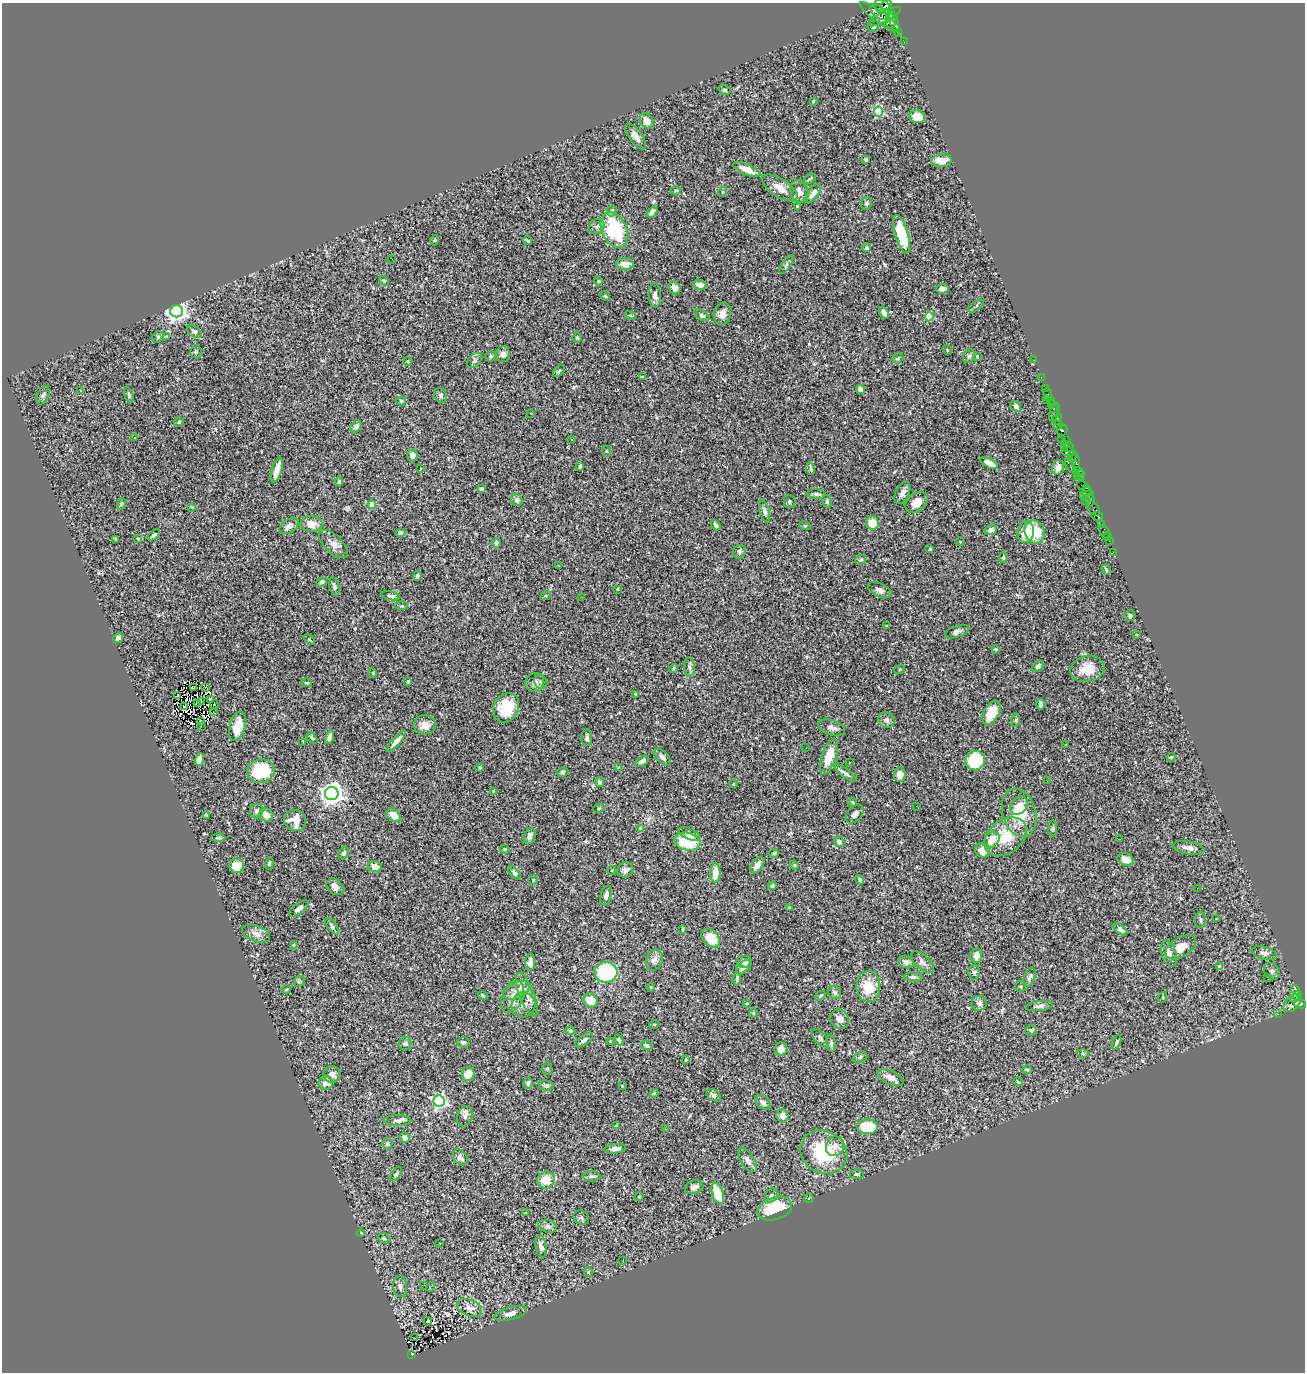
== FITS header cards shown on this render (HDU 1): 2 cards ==
NAXIS1  =                 1303
NAXIS2  =                 1370

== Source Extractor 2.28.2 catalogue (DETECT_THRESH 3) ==
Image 1303 x 1370 px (HDU 1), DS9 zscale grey, 1 PNG px = 1 image px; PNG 1307 x 1374 px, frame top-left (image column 1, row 1370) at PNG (2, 3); each listed source drawn as its Kron ellipse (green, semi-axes under 4 px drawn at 4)
Background 0.777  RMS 0.025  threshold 0.0745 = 3 sigma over >= 5 px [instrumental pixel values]
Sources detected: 394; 1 with non-positive FLUX_AUTO (blend fragments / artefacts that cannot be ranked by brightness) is neither listed nor drawn; the other 393 listed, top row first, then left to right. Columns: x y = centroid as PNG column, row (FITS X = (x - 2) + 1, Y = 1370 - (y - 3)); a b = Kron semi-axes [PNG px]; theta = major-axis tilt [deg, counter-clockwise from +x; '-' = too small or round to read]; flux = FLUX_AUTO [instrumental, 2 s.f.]
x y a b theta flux
887 5 6 4 40 1500
882 7 8 6 -40 1600
879 12 10 5 -40 1900
880 17 24 6 -35 2100
885 17 18 5 28 3500
890 21 7 5 85 2600
894 23 13 4 -75 3400
873 26 6 5 - 3.5
899 32 3 3 - 110
904 42 2 2 - 1.8
725 90 6 4 -17 2.7
813 101 3 3 - 3.2
879 111 5 4 - 100
917 117 8 6 -14 35
647 121 8 6 -56 16
636 136 15 6 -55 10
866 160 4 3 - 2.9
941 161 10 6 4 21
747 170 15 5 -23 16
809 179 6 3 39 2.5
780 188 20 9 -33 19
676 190 5 3 - 1.6
722 192 5 3 - 1.3
799 192 11 8 -65 11
813 193 11 5 54 11
867 203 6 5 - 2.9
797 207 3 3 - 1.6
612 211 5 5 - 6.1
652 212 6 4 51 7.2
597 226 8 7 - 5.6
614 230 19 12 -65 110
902 234 20 6 -73 60
435 240 5 3 - 1.4
528 241 4 2 - 2.2
866 248 4 4 - 2.4
392 259 3 2 - 1.4
625 264 9 6 -4 14
786 264 11 3 55 3
384 281 5 4 - 1.9
598 281 4 4 - 1.8
700 285 7 5 -16 11
675 288 7 5 -56 11
942 289 6 5 - 8.1
655 295 12 6 -88 8.3
605 296 5 3 - 1.8
976 306 9 3 35 2.3
177 311 6 6 - 1200
884 313 6 4 -61 7.6
723 314 11 8 75 12
630 315 6 3 -18 1.8
702 315 8 4 -32 3.2
929 316 5 4 - 96
194 332 8 5 -37 3.5
166 336 3 2 - 1.1
158 337 6 5 - 2.3
577 338 5 4 - 1.8
947 350 5 4 - 1.8
196 351 6 5 - 2.9
503 354 8 7 - 7.3
491 356 5 5 - 2.4
969 356 7 5 60 3.5
977 357 3 3 - 1.6
898 358 6 5 - 3.3
475 360 9 6 46 4.6
1034 360 3 2 - 1.6
408 361 4 3 - 1.6
559 371 7 4 46 2.3
642 377 4 3 - 2
1041 377 2 2 - 8
1045 388 3 2 - 6.6
80 390 3 3 - 4.1
860 390 5 4 - 8.6
1048 393 6 2 -73 16
43 395 10 6 65 4.7
129 395 8 4 -75 3.4
441 396 7 6 - 4.1
1046 400 3 2 - 68
1050 400 4 2 - 8.3
401 401 5 4 - 2.5
1051 404 3 3 - 32
1016 406 6 4 -43 4.9
1054 409 3 3 - 31
1054 412 9 5 70 83
531 413 3 2 - 2.6
1057 419 6 3 57 330
179 422 5 4 - 2.1
1058 425 4 3 - 570
356 426 7 5 56 6.5
1062 430 6 5 - 410
134 438 3 2 - 3
1062 439 3 2 - 11
571 440 3 2 - 1.5
1067 440 3 2 - 13
1066 445 4 3 - 470
1068 447 5 2 - 250
606 451 5 3 - 1.7
1068 452 6 3 7 580
412 455 6 5 - 8.7
1072 456 6 3 79 210
1076 462 9 3 -84 220
989 463 10 4 -29 11
1070 465 7 3 -61 230
580 466 4 3 - 3.2
1058 467 7 6 - 10
421 468 3 3 - 3.9
811 469 6 3 -72 2.3
277 470 13 5 74 22
1078 472 5 4 - 130
1081 475 4 3 - 150
1077 476 3 3 - 440
339 482 5 4 - 2.8
1082 485 5 3 - 290
1087 488 3 2 - 280
481 489 4 4 - 4.1
1086 492 5 3 - 88
902 493 12 7 65 9
816 494 9 5 -5 4.1
1089 494 4 3 - 54
1084 495 3 2 - 140
517 500 6 5 - 5.6
827 501 6 4 -71 2.7
1085 501 3 2 - 16
1090 501 6 3 78 32
790 502 6 6 - 3.4
917 502 12 9 41 18
121 504 6 3 72 1.8
372 505 4 4 - 36
192 507 4 3 - 1.6
1094 508 8 5 -54 54
765 511 11 5 -75 4.4
1097 516 6 3 -15 460
872 523 7 6 - 34
312 524 11 8 1 15
1101 524 4 3 - 140
716 525 5 3 - 3.8
289 526 11 6 32 6.7
805 526 6 3 -18 1.7
991 530 6 5 - 8
1026 532 11 8 81 25
1035 532 12 10 -73 55
1105 532 7 3 -63 26
401 533 5 4 - 5.4
154 535 7 4 38 3.7
1107 537 3 2 - 11
138 538 4 3 - 1.6
115 539 4 2 - 1.5
1109 541 2 2 - 9.4
960 542 4 3 - 1.1
496 543 4 4 - 5.6
333 544 18 8 -45 13
930 549 4 3 - 4.4
739 552 7 6 - 3.9
1113 552 2 2 - 5.6
1003 557 5 4 - 2.5
860 560 6 4 30 2.5
559 565 3 2 - 3.4
1106 570 5 3 - 1.8
417 576 5 4 - 2.9
322 582 5 4 - 5
334 586 9 5 -77 5.1
617 589 3 2 - 1.1
880 590 12 6 -25 6.5
546 595 5 3 - 1.6
390 596 9 4 -12 4.2
581 597 2 2 - 1.1
402 606 6 3 0 1.7
1130 616 5 5 - 3.8
887 626 3 3 - 1.5
957 632 12 5 19 5.9
1136 635 3 2 - 1.3
118 638 5 4 - 4.7
309 640 6 4 -44 2
995 649 3 2 - 1.5
1038 666 6 5 - 5.1
689 667 9 5 -85 4.7
674 668 4 4 - 2.3
900 669 5 3 - 1.4
1087 669 17 13 12 27
373 673 5 3 - 1.5
408 681 3 3 - 3.3
535 682 10 9 - 7.5
541 682 7 6 - 4.2
307 683 5 3 - 1.7
194 687 2 2 - 1.1
205 687 3 2 - 1.8
636 694 3 2 - 1.5
177 696 3 2 - 0.68
210 699 4 2 - 2
202 701 3 2 - 1.1
197 704 3 2 - 1.7
1041 704 5 3 - 4.1
214 705 5 3 - 8.3
185 706 3 2 - 1.2
506 708 15 12 62 50
213 712 3 2 - 1.3
991 713 13 7 62 40
886 720 8 7 - 6
1016 720 6 4 88 2.4
200 721 3 2 - 2
425 725 11 9 -1 14
201 726 3 2 - 1.7
237 726 15 8 74 29
832 728 14 7 -17 8.5
329 737 7 4 76 6.8
312 738 6 3 -45 1.9
587 738 8 5 89 3.9
396 741 13 4 47 12
303 742 4 2 - 1.2
1066 745 2 2 - 0.97
806 748 3 2 - 1.4
662 757 10 5 -48 7.6
829 757 19 7 71 35
1171 757 4 4 - 1.8
199 760 6 4 73 15
642 761 8 4 30 5.4
975 761 10 9 - 72
850 763 3 3 - 3
480 768 4 4 - 2.4
618 768 4 2 - 1.1
261 771 14 12 11 74
562 772 6 4 15 2.5
846 773 13 4 -38 4.9
900 774 7 6 - 14
1047 781 3 2 - 1.5
600 782 5 4 - 4.7
733 784 4 3 - 1.5
494 791 4 3 - 2.8
332 794 7 6 - 1300
853 802 4 3 - 1.8
1019 805 10 7 48 13
916 806 2 2 - 1.3
599 808 5 3 - 1.6
257 811 7 6 - 4.4
1019 813 24 16 -74 64
855 814 11 7 46 6.7
206 815 4 3 - 1.8
266 815 7 6 - 13
394 815 8 5 -38 15
295 821 11 10 - 19
640 828 4 3 - 9
1053 829 8 4 90 2.3
689 834 11 5 -23 7
530 836 8 5 72 7.3
1006 837 23 16 36 56
218 838 7 3 0 2.5
1120 839 3 2 - 1.5
992 840 9 6 50 21
687 842 13 8 -11 58
839 842 5 5 - 5.5
1188 848 16 6 -10 8.7
505 849 4 3 - 1.9
983 850 7 7 - 23
344 853 6 5 - 4.1
774 853 5 4 - 3.4
1126 859 8 6 -22 10
269 864 6 4 74 2.5
757 865 9 5 52 8.3
794 865 5 4 - 1.8
237 866 7 7 - 21
375 867 7 5 -14 12
612 870 4 3 - 1.2
625 870 8 7 - 6
514 873 8 4 -51 3.6
715 873 10 5 90 22
533 880 4 4 - 1.9
860 880 5 4 - 2.6
772 886 4 4 - 3.4
335 887 9 7 -44 8.2
1197 888 3 2 - 150
606 895 10 5 74 8.1
789 908 4 3 - 1.6
299 909 12 5 37 7.2
1216 919 3 2 - 1.1
1201 920 8 5 85 3.5
332 926 9 4 -54 3.4
683 929 4 2 - 1.5
1121 930 8 4 -35 6
256 934 14 7 -20 11
711 938 11 7 -45 21
293 945 4 4 - 1.3
1181 947 17 9 30 23
1169 953 13 7 -72 8.4
1264 953 13 6 -15 7.4
976 956 7 5 86 8
654 960 11 8 70 8.9
530 962 8 5 88 10
744 962 8 5 -6 6.8
906 962 8 6 -19 6.7
923 962 14 7 -41 7.7
1219 966 4 3 - 5.8
743 967 9 5 43 6.8
1272 971 9 7 -47 5.8
606 972 11 10 - 120
974 972 7 6 - 3
913 977 9 4 -3 4.1
1030 977 10 5 67 4.8
1268 977 3 2 - 7.4
737 979 7 3 85 3.4
299 981 6 4 41 2
651 987 4 3 - 1.1
868 987 16 12 -88 40
1021 987 6 5 - 3.1
286 989 5 3 - 1.4
516 990 13 8 24 13
1295 990 5 3 - 150
835 992 7 6 - 5.2
483 995 5 3 - 2.7
527 995 23 7 -69 16
1297 995 4 4 - 100
820 996 6 3 36 1.8
512 997 17 10 67 17
1163 997 5 3 - 1.6
1294 998 4 2 - 55
590 1000 7 6 - 21
747 1003 3 2 - 1.5
979 1003 7 7 - 5.6
1292 1003 10 6 50 560
1300 1004 6 4 -24 620
523 1005 12 11 - 14
1039 1006 13 5 7 5.9
753 1013 5 3 - 1.5
1278 1014 2 2 - 4
840 1019 10 8 -56 9.1
654 1024 5 3 - 1.2
1031 1030 6 5 - 2.8
570 1031 5 4 - 2.8
820 1038 10 5 -48 4.1
584 1040 10 5 35 5.7
619 1040 6 4 -60 3.1
610 1041 3 2 - 1.1
463 1042 6 5 - 4.4
1116 1042 7 4 67 3.4
831 1043 8 4 -87 4.8
405 1044 6 6 - 3.3
647 1046 6 4 -27 4.3
781 1049 7 6 - 16
1083 1054 6 4 -3 2.5
860 1057 7 5 19 3.6
686 1060 4 3 - 1.5
547 1068 6 5 - 3.1
1027 1070 4 4 - 1.9
332 1074 8 8 - 9.9
468 1074 7 6 - 22
890 1078 14 6 -26 12
1018 1082 5 3 - 1.3
326 1083 7 7 - 12
528 1083 5 4 - 3.7
546 1085 7 5 -6 4.5
622 1086 2 2 - 1.3
654 1093 4 3 - 2
714 1095 8 5 -34 4.8
439 1101 6 5 - 320
763 1102 9 6 -39 6.7
465 1116 10 7 69 6.1
782 1116 7 6 - 13
398 1121 13 5 0 6
616 1126 3 3 - 1.7
867 1127 10 7 -2 47
665 1129 2 2 - 0.91
405 1138 5 4 - 5.9
387 1144 5 5 - 2.9
835 1146 10 9 - 11
615 1149 11 4 4 6.8
824 1152 24 21 -32 100
460 1157 9 6 -50 6.8
747 1160 14 6 -56 7.9
396 1174 8 3 58 2.4
857 1174 7 4 -6 3.5
592 1176 8 5 1 3.8
546 1180 9 8 - 27
694 1187 9 6 16 8.4
718 1193 11 5 -70 32
771 1195 7 6 - 3.8
639 1197 4 3 - 1.2
809 1198 5 3 - 1.4
775 1209 18 11 18 65
525 1213 3 3 - 41
581 1218 8 7 - 3.9
548 1226 10 6 -17 5.4
361 1233 4 2 - 1.3
384 1238 7 4 -17 2.6
440 1243 2 2 - 0.99
541 1246 11 5 -82 9.6
623 1260 3 2 - 2.4
588 1272 5 4 - 1.8
424 1285 2 2 - 1.2
400 1286 11 7 -84 5.9
430 1287 5 3 - 2.5
470 1308 13 8 -24 11
510 1313 17 6 15 8.8
428 1321 4 4 - 2
414 1338 3 2 - 2.9
412 1354 4 3 - 22
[1 non-positive-flux detection neither listed nor drawn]